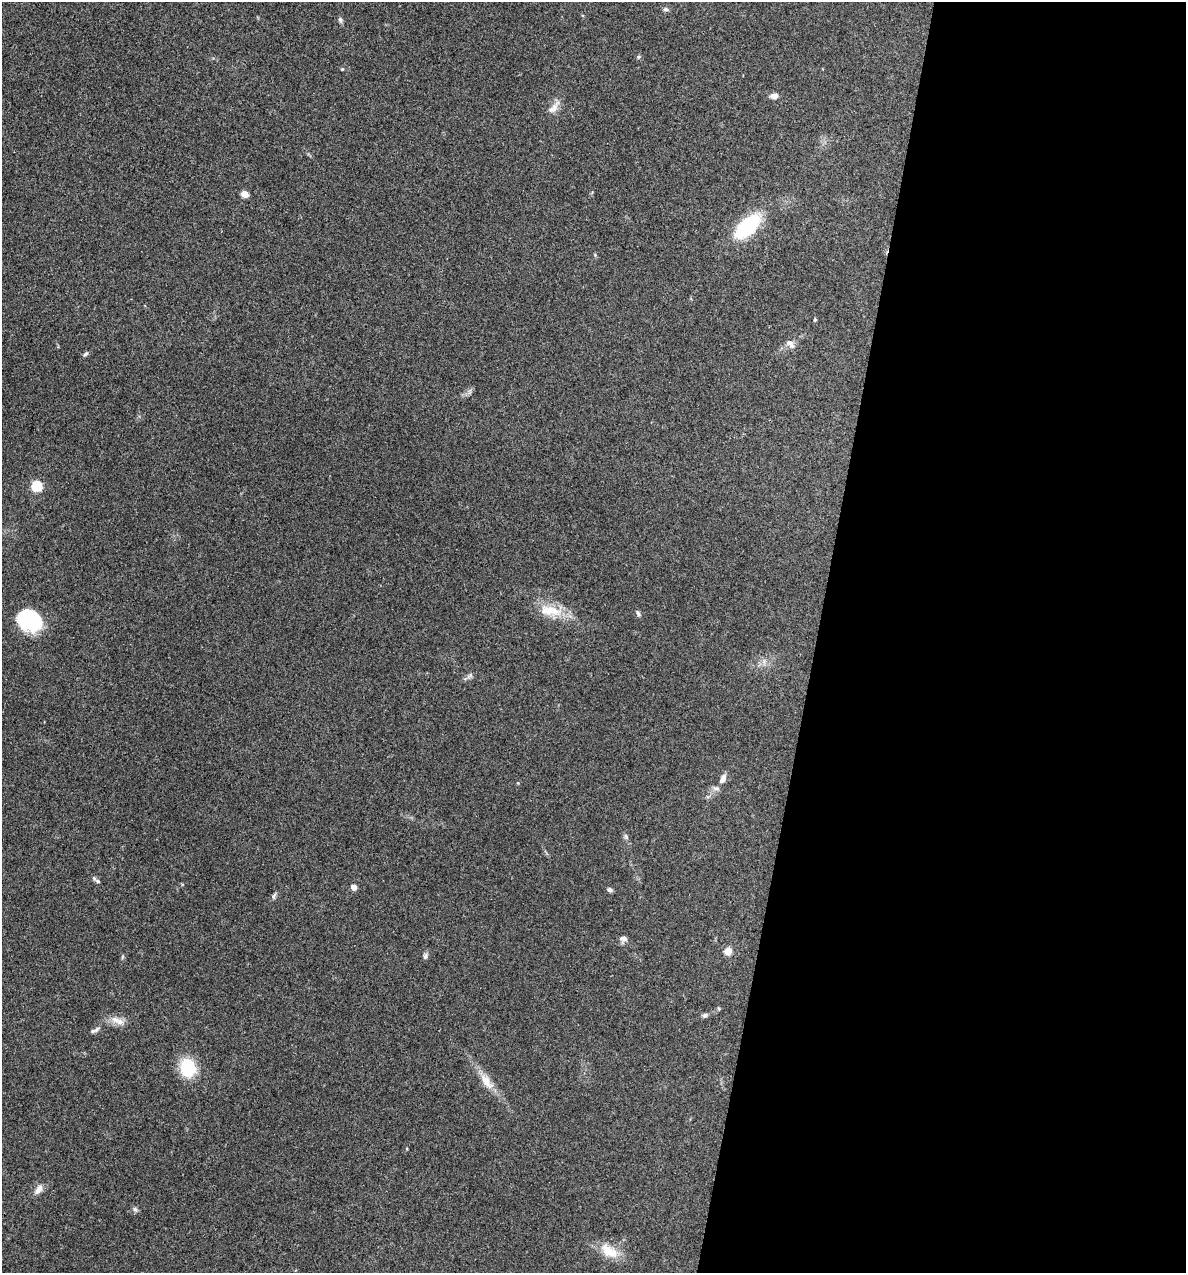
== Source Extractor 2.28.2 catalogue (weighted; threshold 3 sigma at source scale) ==
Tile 12 of 4 x 4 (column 4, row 3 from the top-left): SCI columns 3676-4859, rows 1272-2542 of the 5104 x 5085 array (HDU 1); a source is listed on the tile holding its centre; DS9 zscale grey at full resolution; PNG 1188 x 1275 px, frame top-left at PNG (2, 2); no overlay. Shown black and unused: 31% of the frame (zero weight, under 3 of 4 exposures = <1% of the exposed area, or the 3 px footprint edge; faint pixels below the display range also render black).
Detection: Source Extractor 2.28.2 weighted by HDU 2 'WHT'; one run over the whole footprint, this tile lists its part. Background 0.25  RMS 0.0093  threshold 0.042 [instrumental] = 3 sigma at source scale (4.5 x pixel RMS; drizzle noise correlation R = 1.50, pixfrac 1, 0.05/0.05 arcsec/px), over >= 5 px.
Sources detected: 34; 1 inside a brighter listed object's ellipse — not listed separately; the other 33 listed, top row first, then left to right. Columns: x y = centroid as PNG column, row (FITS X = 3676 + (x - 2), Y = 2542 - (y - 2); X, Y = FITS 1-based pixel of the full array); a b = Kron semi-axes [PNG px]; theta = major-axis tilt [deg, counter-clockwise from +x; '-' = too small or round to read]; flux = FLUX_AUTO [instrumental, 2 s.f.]
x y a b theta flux
666 9 7 5 -2 2
340 20 7 5 -79 2.2
638 57 5 5 - 1.4
342 69 4 4 - 0.92
774 96 10 6 3 4.9
554 108 21 8 50 7.3
244 194 7 5 -30 6.6
747 227 25 13 43 76
815 320 4 3 - 1.4
789 342 9 7 3 3.8
86 354 7 4 43 1.8
37 486 5 5 - 79
552 610 32 14 -14 23
638 614 8 5 -63 2.1
29 620 22 19 -28 68
723 779 11 7 60 5.6
626 836 8 5 -70 1.9
98 881 8 5 -28 2.4
353 887 4 4 - 10
610 890 6 5 - 2.4
274 895 8 4 53 1.9
623 938 8 6 2 4
728 951 5 4 - 27
425 956 9 5 82 2.3
122 957 6 3 71 1.1
705 1015 7 6 - 2.1
118 1021 22 8 -25 8.2
96 1030 11 5 34 2.8
188 1068 17 13 -75 42
486 1081 26 11 -55 13
38 1190 14 7 54 5.5
135 1209 8 6 -56 2.3
609 1251 27 14 -35 18